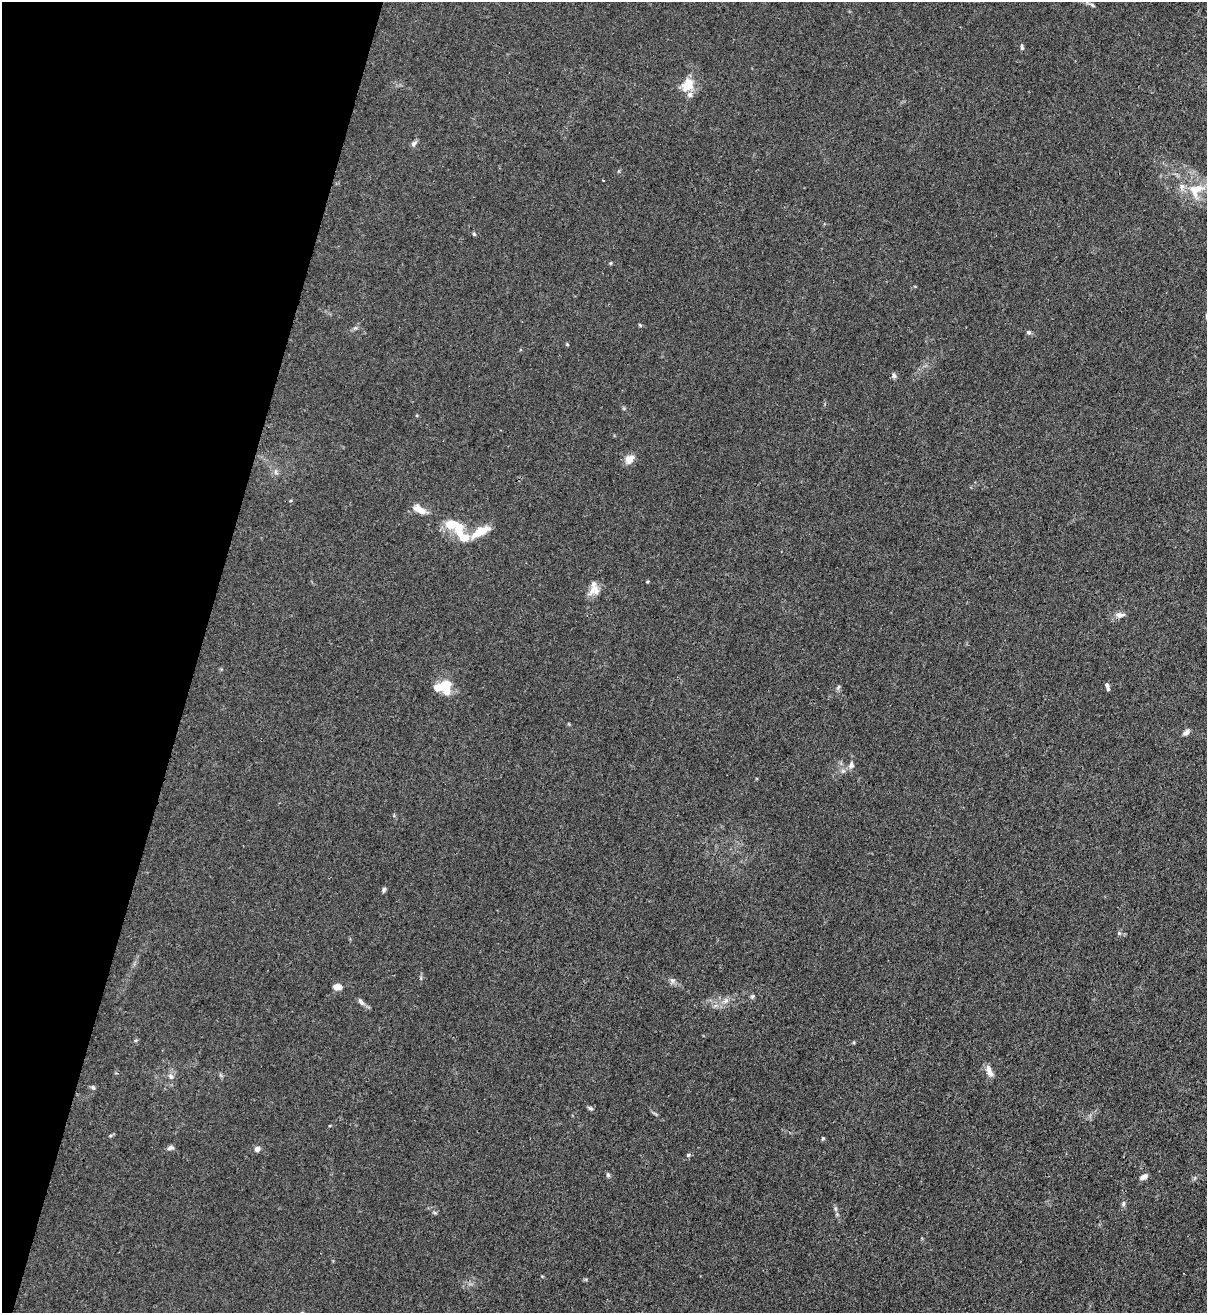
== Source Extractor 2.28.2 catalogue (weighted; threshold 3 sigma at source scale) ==
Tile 9 of 4 x 4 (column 1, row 3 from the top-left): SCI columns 224-1428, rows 1346-2656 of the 5387 x 5310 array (HDU 1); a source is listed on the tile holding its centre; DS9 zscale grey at full resolution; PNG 1209 x 1315 px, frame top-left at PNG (2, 2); no overlay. Shown black and unused: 16% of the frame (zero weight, under 3 of 4 exposures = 7% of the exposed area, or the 3 px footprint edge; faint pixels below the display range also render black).
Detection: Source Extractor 2.28.2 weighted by HDU 2 'WHT'; one run over the whole footprint, this tile lists its part. Background 0.0294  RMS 0.0029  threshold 0.0133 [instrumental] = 3 sigma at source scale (4.5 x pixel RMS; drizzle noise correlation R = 1.50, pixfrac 1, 0.05/0.05 arcsec/px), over >= 5 px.
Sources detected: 51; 1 inside a brighter object's white glare — not listed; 5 inside a brighter listed object's ellipse — not listed separately; the other 45 listed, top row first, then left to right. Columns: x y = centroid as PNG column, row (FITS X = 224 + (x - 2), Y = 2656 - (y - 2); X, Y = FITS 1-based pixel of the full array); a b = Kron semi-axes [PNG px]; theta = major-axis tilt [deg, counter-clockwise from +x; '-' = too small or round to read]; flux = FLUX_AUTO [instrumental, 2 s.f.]
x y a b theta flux
1092 5 8 4 -36 0.62
1022 47 7 4 -83 0.57
688 85 18 14 54 5.3
414 144 10 6 46 0.79
603 180 3 2 - 0.29
1196 190 24 17 57 8.1
474 234 5 5 - 0.42
611 263 5 3 - 0.29
640 325 5 4 - 0.32
355 328 6 5 - 0.59
1028 332 6 5 - 0.65
567 344 4 4 - 0.32
894 375 8 4 -78 0.65
629 459 13 10 44 2.4
276 472 7 4 -71 0.61
419 509 17 8 -30 3.2
459 531 33 12 -60 8.9
480 531 23 9 30 5.9
647 582 4 4 - 0.31
595 590 16 13 32 3
1120 615 11 7 3 1.7
446 684 32 9 19 4.8
1107 685 5 4 - 0.94
838 687 8 4 53 0.49
1186 732 9 6 49 1
851 765 9 7 77 1.1
384 890 8 4 66 0.54
1119 933 6 5 - 0.53
672 981 7 7 - 0.91
337 987 7 5 2 3
752 996 7 5 54 0.51
726 1001 6 6 - 0.98
361 1002 11 6 -51 1.1
989 1071 17 6 -67 2.1
171 1076 10 6 -59 1.2
93 1087 6 5 - 0.56
590 1108 7 4 -29 0.56
110 1136 6 4 19 0.4
823 1138 5 4 - 0.4
170 1148 10 6 20 0.88
257 1149 7 6 - 1.2
688 1155 5 5 - 0.46
608 1175 6 5 - 0.52
1144 1177 8 6 30 1.5
1123 1204 7 5 76 0.67